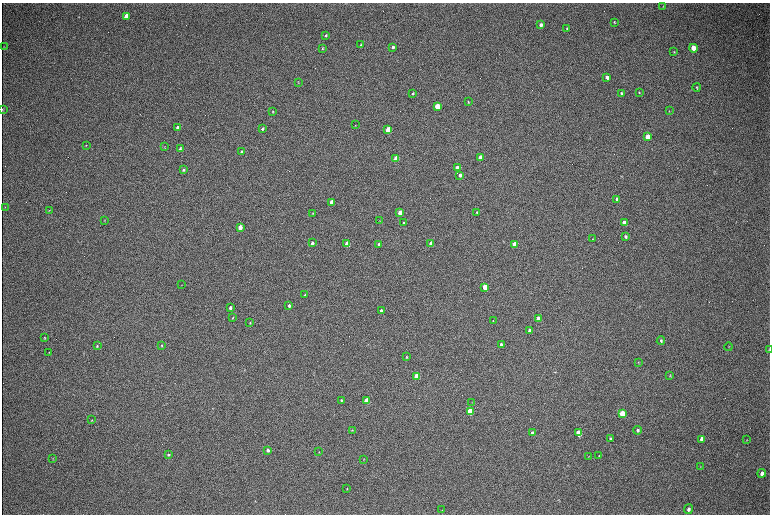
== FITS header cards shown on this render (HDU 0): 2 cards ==
NAXIS1  =                 1536 / length of data axis 1
NAXIS2  =                 1024 / length of data axis 2

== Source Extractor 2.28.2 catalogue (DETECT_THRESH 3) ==
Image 1536 x 1024 px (HDU 0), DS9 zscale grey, zoomed out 1/2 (1 PNG px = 2 x 2 image px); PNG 772 x 516 px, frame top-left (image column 1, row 1023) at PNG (2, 3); each listed source drawn as its Kron ellipse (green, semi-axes under 4 px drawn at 4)
Background 307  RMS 23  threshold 68.5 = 3 sigma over >= 5 px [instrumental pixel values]
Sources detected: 104; all 104 listed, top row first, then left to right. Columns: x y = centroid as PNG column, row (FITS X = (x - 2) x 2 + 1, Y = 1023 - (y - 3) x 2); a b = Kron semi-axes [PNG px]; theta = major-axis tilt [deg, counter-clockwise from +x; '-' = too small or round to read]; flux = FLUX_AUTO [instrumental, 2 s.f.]
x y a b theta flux
663 6 3 3 - 3200
126 16 4 3 - 45000
614 22 4 2 - 4000
541 25 3 3 - 17000
567 28 3 2 - 4400
326 36 4 3 - 5900
361 45 3 3 - 4500
3 46 2 2 - 1200
393 47 3 3 - 12000
322 48 3 3 - 3300
693 48 4 3 - 70000
674 52 4 3 - 3000
607 77 3 3 - 19000
298 82 3 3 - 2200
697 87 4 3 - 4400
639 92 4 3 - 4000
413 93 3 3 - 5200
621 93 4 3 - 5800
468 102 3 2 - 3100
437 106 3 3 - 150000
2 109 3 2 - 1900
669 111 3 2 - 1800
273 112 3 2 - 2900
355 125 3 2 - 1500
177 127 4 3 - 8400
262 129 3 2 - 6800
388 130 3 3 - 220000
647 137 4 3 - 90000
86 145 3 2 - 2300
164 147 4 2 - 1700
180 148 4 3 - 5400
241 151 3 2 - 5500
480 157 3 3 - 39000
396 158 3 3 - 130000
457 168 3 3 - 70000
183 170 3 2 - 6800
460 175 3 3 - 20000
617 199 3 3 - 24000
332 202 3 3 - 74000
5 207 3 2 - 2000
49 211 4 3 - 2700
477 212 3 2 - 4300
313 213 3 3 - 2700
400 213 3 3 - 67000
105 220 4 2 - 2100
380 221 3 2 - 2100
403 223 3 2 - 4800
624 223 4 3 - 70000
240 227 3 3 - 61000
626 236 3 3 - 7500
593 239 2 2 - 2500
312 243 3 2 - 14000
347 244 3 3 - 190000
379 244 3 3 - 16000
431 244 3 3 - 75000
514 244 3 3 - 92000
182 285 3 2 - 1200
485 287 3 3 - 89000
305 295 3 2 - 4800
289 306 3 3 - 9500
230 308 3 3 - 12000
381 310 3 3 - 10000
233 318 3 2 - 3600
538 318 3 3 - 44000
493 321 3 2 - 2800
250 323 3 3 - 3700
529 331 3 3 - 17000
44 338 4 3 - 3400
661 341 4 3 - 8000
501 344 3 2 - 8200
162 345 3 3 - 3200
97 346 4 3 - 4400
729 347 4 3 - 3500
769 349 3 2 - 2100
49 352 3 3 - 3000
406 357 4 3 - 4100
638 362 4 3 - 3200
670 375 3 2 - 2600
417 376 4 3 - 230000
341 400 3 3 - 5300
367 400 4 3 - 140000
472 402 3 2 - 1400
470 412 4 3 - 330000
622 414 4 3 - 220000
92 420 3 2 - 2300
352 430 4 3 - 4500
638 430 4 3 - 9400
532 433 4 3 - 13000
579 433 4 3 - 170000
610 439 3 3 - 6200
702 439 4 3 - 31000
747 440 3 3 - 2500
268 450 3 3 - 11000
319 452 2 2 - 1800
168 455 3 3 - 5400
589 456 3 2 - 1600
599 456 3 3 - 3800
53 458 3 2 - 1700
364 459 3 2 - 2400
700 467 3 2 - 2600
762 473 4 3 - 16000
347 489 3 3 - 3000
688 509 5 4 - 14000
442 510 3 2 - 2100
At the frame edge (FLAGS 8, measured only in part): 2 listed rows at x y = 2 109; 769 349